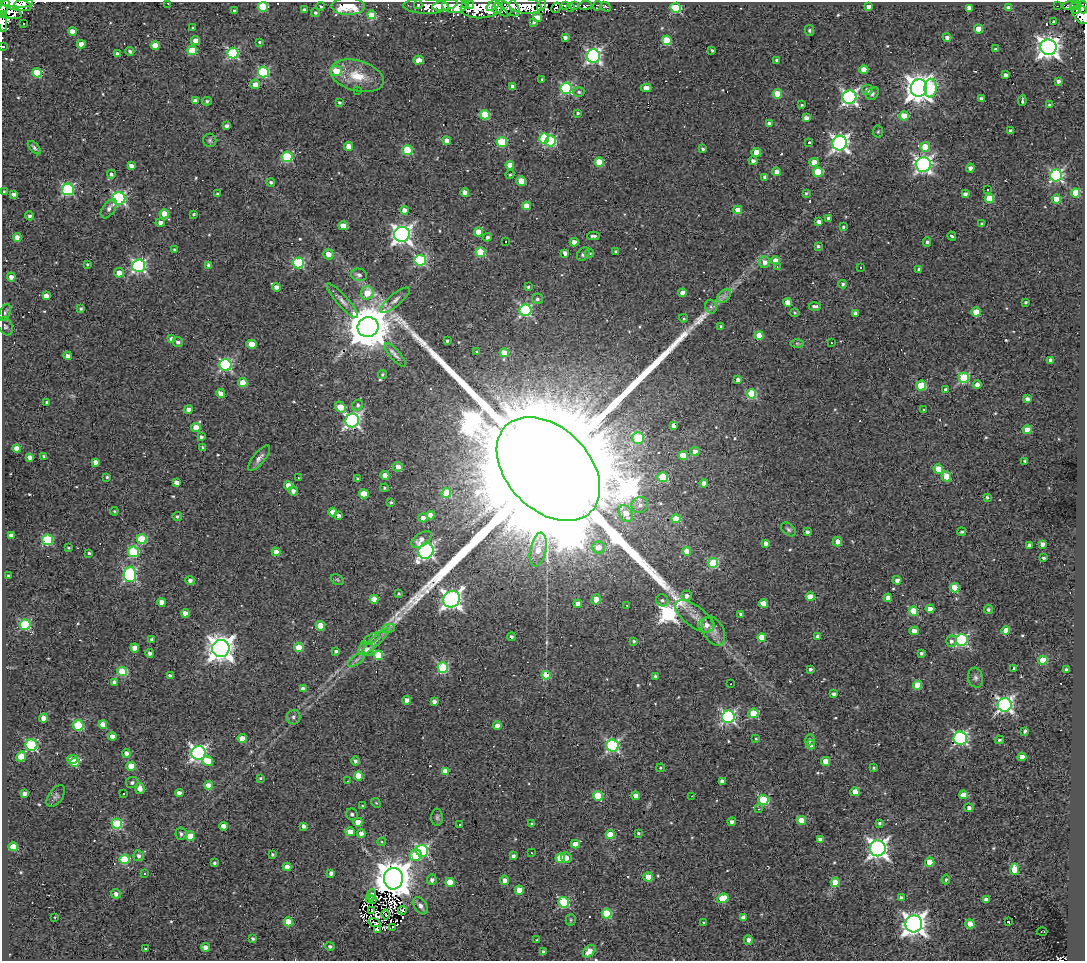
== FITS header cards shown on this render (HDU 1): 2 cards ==
NAXIS1  =                 1083
NAXIS2  =                  959

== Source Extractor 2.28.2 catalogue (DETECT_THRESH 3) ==
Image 1083 x 959 px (HDU 1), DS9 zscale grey, 1 PNG px = 1 image px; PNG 1087 x 963 px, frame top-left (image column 1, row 959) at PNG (2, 2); each listed source drawn as its Kron ellipse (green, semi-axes under 4 px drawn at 4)
Background 0.681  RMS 0.42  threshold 1.25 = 3 sigma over >= 5 px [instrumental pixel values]
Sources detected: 589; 5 with non-positive FLUX_AUTO (blend fragments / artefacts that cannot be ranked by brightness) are neither listed nor drawn; of the other 584, the 500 brightest by FLUX_AUTO listed and drawn (84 fainter detections omitted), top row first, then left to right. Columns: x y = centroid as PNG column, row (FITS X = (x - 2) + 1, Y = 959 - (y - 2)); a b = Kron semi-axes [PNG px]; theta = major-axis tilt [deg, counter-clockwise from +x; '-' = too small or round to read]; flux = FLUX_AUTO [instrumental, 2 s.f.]
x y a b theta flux
24 3 9 4 10 1.3e+03
168 3 3 2 - 1.5e+02
16 4 16 6 -12 1.3e+03
418 5 4 3 - 7.2e+01
445 5 13 5 11 1.1e+03
455 5 12 8 -2 3.6e+03
466 5 4 2 - 3.8e+02
470 5 4 3 - 4.8e+02
493 5 8 4 39 5.8e+02
541 5 5 3 - 7.8e+01
565 5 4 3 - 3.5e+02
586 5 6 3 9 4.2e+01
1070 5 7 3 6 2.2e+02
1076 5 5 3 - 2.3e+02
321 6 4 3 - 3.6e+01
348 6 17 8 0 1.1e+03
426 6 22 7 -1 6.3e+02
511 6 11 7 -51 1.5e+03
525 6 16 8 -7 3.0e+03
575 6 3 3 - 7.0e+01
597 6 5 3 - 3.1e+01
869 6 4 4 - 1.6e+02
1057 6 2 2 - 4.1e+01
4 7 8 4 61 1.2e+03
263 7 5 5 - 1.3e+03
482 7 21 11 7 2.0e+03
571 7 4 3 - 6.2e+01
605 7 6 4 -43 8.2e+01
1083 7 6 5 - 5.4e+02
497 8 6 4 -89 3.3e+02
503 8 9 6 -46 1.7e+02
556 8 5 3 - 6.7e+01
676 8 5 5 - 2.0e+03
969 8 4 4 - 2.1e+02
1009 8 4 4 - 2.0e+02
304 10 4 3 - 7.8e+01
1077 10 3 3 - 2.5e+02
234 11 3 3 - 6.5e+01
10 12 12 6 -17 6.2e+02
315 13 4 4 - 6.4e+01
1080 13 12 7 -56 1.9e+03
2 15 3 2 - 1.7e+02
372 15 4 4 - 1.3e+03
537 18 4 4 - 2.8e+02
2 22 10 4 -81 6.8e+02
534 22 4 3 - 5.7e+01
1053 22 4 3 - 8.1e+02
24 23 3 3 - 3.6e+01
193 28 3 2 - 3.0e+01
978 29 4 4 - 4.3e+02
72 31 4 4 - 2.6e+02
809 31 5 4 - 4.6e+01
565 37 4 3 - 1.1e+02
947 37 4 4 - 1.0e+02
667 40 5 4 - 9.5e+02
195 41 5 4 - 2.0e+02
260 42 3 3 - 3.5e+01
81 44 4 4 - 2.1e+02
155 45 4 4 - 4.4e+02
3 46 3 3 - 4.2e+01
1048 47 8 8 - 1.9e+04
995 49 4 3 - 4.2e+01
192 50 5 4 - 9.1e+02
712 50 3 3 - 4.3e+01
130 51 4 4 - 6.3e+01
233 53 5 5 - 3.1e+03
117 54 4 3 - 8.9e+01
593 56 7 6 - 7.1e+03
419 60 5 4 - 2.5e+02
777 60 4 3 - 5.7e+01
864 70 4 4 - 4.7e+02
336 71 6 5 - 6.5e+02
263 72 5 5 - 2.6e+03
37 73 5 5 - 9.3e+02
1005 75 4 4 - 1.1e+02
357 76 27 15 -16 7.6e+02
542 79 3 3 - 3.0e+01
1058 81 4 4 - 8.6e+01
255 84 5 4 - 2.4e+02
513 87 4 4 - 1.6e+02
566 88 6 5 - 3.1e+03
646 88 5 4 - 1.7e+02
919 88 8 8 - 3.5e+04
930 88 9 6 88 1.3e+03
358 90 3 2 - 3.0e+01
867 90 5 5 - 1.4e+02
579 92 6 5 - 5.1e+01
872 93 7 5 46 7.6e+01
777 94 5 4 - 6.3e+02
849 97 7 7 - 7.9e+03
981 99 4 4 - 8.5e+01
195 101 4 4 - 1.6e+02
207 101 5 4 - 5.4e+01
1022 101 5 2 - 4.1e+01
339 102 3 3 - 4.3e+01
802 105 3 3 - 3.6e+01
1049 105 3 3 - 3.5e+01
578 113 3 3 - 3.5e+01
485 115 5 4 - 1.1e+03
904 116 5 4 - 4.5e+02
806 118 4 4 - 1.3e+02
769 123 4 3 - 8.2e+01
226 126 4 4 - 8.2e+01
1010 131 4 3 - 7.7e+01
878 132 6 5 - 4.1e+01
544 138 5 5 - 1.7e+03
210 140 7 6 - 6.0e+01
447 140 4 4 - 1.9e+02
551 141 5 5 - 2.1e+03
502 142 5 5 - 1.6e+03
809 142 3 3 - 4.9e+01
840 143 7 7 - 1.0e+04
348 146 4 4 - 3.8e+02
925 147 5 4 - 7.7e+02
34 148 8 4 -46 7.5e+01
703 149 3 3 - 5.4e+01
407 150 5 5 - 1.4e+03
756 152 5 4 - 4.4e+02
287 157 5 5 - 1.8e+03
753 161 4 4 - 1.1e+02
599 162 5 4 - 8.5e+02
814 162 5 4 - 3.4e+02
923 164 7 7 - 8.5e+03
510 165 4 4 - 2.4e+02
131 166 4 4 - 1.7e+02
970 168 4 4 - 1.3e+02
776 172 4 4 - 2.3e+02
818 172 5 5 - 1.1e+03
111 174 4 4 - 7.0e+01
510 175 5 3 - 4.1e+01
1056 175 6 6 - 4.3e+03
765 177 4 4 - 9.6e+01
521 181 5 4 - 6.5e+02
271 182 4 4 - 4.8e+01
68 189 6 6 - 3.3e+03
988 190 3 3 - 2.0e+02
4 191 3 2 - 4.0e+01
465 192 4 4 - 1.8e+02
806 193 3 3 - 3.3e+01
1076 193 4 4 - 9.6e+02
14 194 4 3 - 1.2e+02
217 194 3 3 - 4.7e+01
965 194 4 4 - 1.3e+02
119 198 6 6 - 4.4e+03
989 199 5 4 - 8.2e+02
1056 199 4 4 - 5.2e+02
527 206 4 4 - 3.5e+02
109 209 11 6 54 1.3e+02
404 210 4 4 - 2.0e+02
738 210 4 4 - 4.1e+02
164 214 4 4 - 7.4e+02
194 214 3 3 - 4.9e+01
29 216 4 4 - 7.8e+01
828 218 4 3 - 5.5e+01
160 222 5 4 - 1.1e+02
819 222 4 4 - 1.4e+02
982 224 4 4 - 7.4e+01
343 226 4 4 - 4.5e+02
843 227 4 3 - 3.9e+01
479 232 4 4 - 5.5e+02
402 234 8 7 - 1.3e+04
593 236 6 3 -2 7.1e+01
952 236 4 3 - 6.9e+01
17 237 4 4 - 1.8e+02
487 237 4 4 - 8.2e+01
505 241 3 2 - 4.1e+01
574 242 4 4 - 2.0e+02
927 242 5 4 - 5.8e+01
818 246 4 3 - 4.7e+01
174 250 3 3 - 3.0e+01
616 251 3 3 - 3.7e+01
480 252 5 4 - 1.1e+03
565 253 4 4 - 1.2e+02
589 253 5 4 - 4.6e+01
328 254 5 5 - 2.6e+02
583 254 7 5 52 7.7e+01
420 260 5 5 - 2.8e+03
775 261 4 4 - 3.2e+02
765 262 6 5 - 1.5e+02
298 263 5 5 - 2.5e+03
87 264 3 3 - 3.2e+01
209 265 4 3 - 1.1e+02
139 266 6 6 - 5.1e+03
777 267 4 3 - 3.2e+01
861 268 3 2 - 1.1e+02
919 269 4 3 - 5.6e+01
119 273 5 5 - 2.4e+02
359 275 8 6 -12 1.1e+02
11 277 4 4 - 1.6e+02
843 284 4 4 - 5.9e+01
276 287 4 4 - 1.3e+02
528 287 3 3 - 4.0e+01
367 293 7 6 - 5.2e+02
682 293 4 4 - 2.2e+02
46 296 4 4 - 1.5e+02
724 296 8 5 45 9.6e+01
537 299 5 5 - 7.4e+01
395 300 18 6 40 1.5e+02
342 301 23 5 -48 1.8e+02
788 302 4 4 - 3.5e+02
1026 302 3 3 - 3.4e+01
815 306 6 3 -1 7.4e+01
711 307 7 5 -75 8.2e+01
81 309 3 3 - 5.0e+01
525 310 6 6 - 3.7e+03
5 312 9 5 60 7.1e+01
976 312 4 4 - 7.6e+02
795 313 4 4 - 3.3e+01
855 313 4 3 - 9.7e+01
683 318 4 3 - 2.9e+01
5 326 9 6 -63 7.4e+01
721 326 4 4 - 5.0e+01
368 327 10 10 - 1.3e+05
759 335 4 4 - 4.6e+02
172 339 4 4 - 1.9e+02
447 341 3 3 - 4.4e+01
178 342 5 4 - 7.7e+01
797 343 7 4 -1 4.4e+01
831 343 3 2 - 5.0e+01
252 344 5 4 - 4.5e+02
477 352 4 4 - 3.9e+01
504 353 4 4 - 5.5e+02
395 355 15 5 -49 1.1e+02
68 356 4 3 - 1.4e+02
1051 360 4 4 - 1.3e+02
226 365 6 6 - 3.9e+03
383 374 4 4 - 4.0e+01
964 378 5 5 - 2.0e+03
738 380 4 3 - 1.5e+02
243 383 4 4 - 5.4e+02
977 385 4 4 - 1.7e+02
921 386 5 5 - 1.4e+03
946 389 3 3 - 7.9e+01
221 394 4 4 - 2.4e+02
751 394 5 5 - 1.3e+03
1027 399 4 4 - 1.3e+02
47 402 3 3 - 4.4e+01
358 405 6 5 - 6.3e+01
340 407 6 5 - 6.7e+02
189 409 4 4 - 1.4e+02
924 410 4 3 - 3.6e+01
352 420 7 6 - 7.5e+03
674 426 4 3 - 1.2e+02
196 427 5 4 - 3.8e+02
1027 430 4 4 - 5.3e+02
201 437 4 4 - 6.1e+01
638 438 6 6 - 1.8e+03
203 447 3 3 - 4.9e+01
17 449 4 4 - 2.8e+02
695 451 5 4 - 1.3e+02
683 455 5 4 - 4.2e+02
44 456 4 3 - 4.4e+01
30 457 4 4 - 1.5e+02
259 458 16 6 51 1.4e+02
1025 461 3 3 - 5.0e+01
95 462 4 4 - 1.3e+02
398 467 5 4 - 1.8e+02
548 469 60 41 -45 2.6e+06
938 469 5 4 - 6.7e+02
385 475 4 4 - 2.6e+02
946 476 5 4 - 6.7e+02
107 477 3 3 - 3.7e+01
663 477 5 5 - 1.2e+03
298 478 3 3 - 3.2e+01
357 478 3 3 - 3.7e+01
176 482 4 4 - 1.3e+02
704 483 4 4 - 1.4e+02
288 485 4 4 - 2.7e+02
385 488 4 4 - 4.0e+01
293 491 5 4 - 1.5e+02
446 493 5 4 - 7.0e+02
364 494 5 4 - 6.3e+02
987 497 3 3 - 5.2e+01
391 502 3 3 - 3.9e+01
640 505 8 8 - 1.4e+02
114 511 4 4 - 3.3e+01
333 512 4 4 - 2.0e+02
626 514 9 6 -63 4.2e+02
430 515 4 4 - 2.1e+02
339 516 4 3 - 9.7e+01
177 517 4 4 - 4.5e+01
423 518 4 4 - 1.5e+02
676 519 4 4 - 8.8e+02
788 529 8 5 -39 7.0e+01
807 532 4 3 - 8.0e+01
962 532 4 4 - 4.8e+01
11 535 4 4 - 1.3e+02
142 539 5 5 - 1.2e+03
421 539 11 6 35 1.9e+02
48 540 5 5 - 2.0e+03
837 541 5 4 - 1.7e+02
766 543 4 4 - 1.2e+02
1042 544 4 3 - 1.2e+02
1030 545 3 3 - 8.9e+01
598 547 6 6 - 3.5e+02
68 548 3 3 - 3.7e+01
538 549 17 8 78 3.5e+02
426 551 8 7 - 7.8e+03
687 551 4 4 - 5.0e+02
133 552 5 5 - 1.7e+03
276 552 4 4 - 2.5e+02
89 553 3 3 - 4.5e+01
1043 558 3 3 - 5.4e+01
713 563 5 5 - 1.7e+03
130 574 8 6 87 4.2e+03
9 576 4 3 - 7.2e+01
337 580 7 5 -31 4.0e+01
897 580 4 4 - 1.2e+02
190 581 5 4 - 9.1e+01
955 588 5 4 - 9.0e+02
398 593 3 3 - 3.6e+01
687 596 5 5 - 1.1e+02
810 597 4 4 - 5.3e+02
888 598 4 4 - 2.1e+02
374 599 4 4 - 3.7e+02
452 599 8 7 - 1.3e+04
596 599 5 4 - 4.5e+02
662 600 6 5 - 6.8e+01
162 602 4 4 - 2.7e+02
578 604 4 4 - 2.5e+02
763 604 4 4 - 3.9e+02
627 605 3 2 - 3.1e+01
930 609 4 4 - 2.8e+02
988 610 4 4 - 7.2e+01
913 611 4 4 - 9.7e+02
185 613 4 4 - 1.8e+02
741 615 4 3 - 8.2e+01
694 616 23 10 -37 3.7e+02
25 625 5 5 - 2.2e+03
706 625 8 7 - 1.8e+02
320 626 5 4 - 7.4e+02
388 629 7 4 19 6.4e+01
1006 630 4 4 - 4.0e+02
713 631 16 10 -62 2.5e+02
914 631 4 4 - 1.9e+02
818 636 4 3 - 1.1e+02
511 637 4 3 - 5.6e+01
762 638 4 4 - 7.3e+02
151 639 4 4 - 4.1e+01
371 639 9 4 30 8.6e+01
962 640 6 6 - 3.7e+03
376 641 18 4 44 1.6e+02
634 641 4 3 - 4.3e+01
951 641 6 5 - 9.7e+01
299 647 5 4 - 7.4e+02
135 648 4 4 - 2.9e+02
221 648 9 8 - 3.0e+04
366 649 7 7 - 1.8e+02
336 651 4 3 - 6.8e+01
150 653 4 4 - 9.1e+01
921 653 3 3 - 6.8e+01
378 655 5 4 - 1.2e+03
356 660 10 4 36 8.6e+01
1043 660 5 4 - 1.0e+03
443 668 5 5 - 2.1e+03
1014 668 3 3 - 5.6e+01
810 669 3 3 - 5.8e+01
1066 670 3 3 - 5.5e+01
122 672 5 4 - 1.3e+03
546 675 4 4 - 7.1e+02
170 676 4 3 - 9.0e+01
655 676 3 3 - 4.5e+01
975 678 10 7 -78 1.0e+02
114 682 4 4 - 1.2e+02
731 684 3 2 - 5.7e+01
917 685 4 4 - 7.0e+02
303 689 4 4 - 1.4e+02
834 694 4 3 - 1.0e+02
407 700 4 4 - 1.8e+02
434 702 4 4 - 1.2e+02
1005 705 7 6 - 8.9e+03
753 713 5 5 - 1.2e+03
294 717 7 7 - 9.6e+01
728 717 6 6 - 5.2e+03
43 718 4 4 - 3.1e+02
78 725 5 5 - 1.6e+03
103 725 4 4 - 3.9e+02
497 726 4 4 - 2.1e+02
1025 731 4 3 - 5.7e+01
112 736 4 4 - 1.9e+02
242 738 4 4 - 3.6e+02
960 738 7 6 - 5.4e+03
756 739 4 3 - 3.0e+01
810 740 5 5 - 8.6e+01
999 740 4 3 - 4.6e+01
31 745 6 5 - 2.9e+03
811 745 5 4 - 1.7e+02
612 746 6 6 - 4.2e+03
126 753 4 4 - 1.2e+02
198 753 7 7 - 8.5e+03
21 757 5 4 - 5.1e+02
1022 757 4 4 - 3.2e+02
73 759 5 4 - 3.5e+02
208 761 6 5 - 6.9e+02
355 761 4 4 - 6.9e+01
826 761 4 4 - 3.4e+02
75 762 5 4 - 4.4e+02
131 766 4 4 - 6.3e+02
661 768 4 3 - 3.3e+01
874 768 3 3 - 3.9e+01
445 771 4 4 - 2.6e+02
358 776 4 4 - 5.6e+02
260 778 3 3 - 3.5e+01
347 781 3 2 - 3.5e+01
722 781 4 4 - 1.3e+02
132 783 6 5 - 7.6e+01
208 785 4 4 - 3.5e+02
140 788 6 5 - 1.7e+02
855 792 4 4 - 3.8e+02
123 793 3 3 - 9.7e+01
179 793 4 4 - 1.8e+02
24 794 4 3 - 1.1e+02
963 795 4 4 - 5.9e+02
56 796 12 7 55 8.9e+01
598 796 5 4 - 1.1e+03
635 796 4 4 - 2.3e+02
692 796 3 2 - 6.5e+01
763 800 5 5 - 2.1e+03
376 803 5 4 - 3.1e+01
362 806 3 2 - 3.0e+01
969 808 4 4 - 9.6e+01
759 809 4 4 - 4.4e+01
352 814 6 5 - 5.7e+01
437 817 9 5 -89 6.0e+01
801 820 4 4 - 5.3e+02
358 822 4 4 - 3.9e+02
732 822 4 4 - 1.0e+02
879 823 3 3 - 5.2e+01
117 824 5 5 - 2.3e+03
532 824 3 3 - 4.1e+01
459 825 3 3 - 5.0e+02
223 826 4 4 - 2.6e+02
303 826 4 3 - 8.9e+01
350 832 5 4 - 2.9e+02
361 833 4 4 - 1.6e+02
638 833 3 3 - 3.9e+01
181 834 6 5 - 7.7e+01
610 835 4 4 - 7.0e+02
190 836 4 4 - 5.6e+02
820 839 4 4 - 1.4e+02
382 842 4 4 - 3.5e+01
575 844 4 4 - 4.0e+02
13 847 4 4 - 5.5e+02
878 848 8 8 - 1.4e+04
422 851 6 6 - 3.7e+03
531 853 3 2 - 3.7e+01
272 854 3 3 - 4.5e+01
416 855 6 5 - 1.1e+03
139 856 5 5 - 9.4e+01
513 856 4 4 - 8.7e+01
560 858 5 5 - 8.7e+02
566 858 5 5 - 1.7e+02
125 859 5 4 - 1.3e+03
930 862 4 4 - 6.9e+02
214 863 3 3 - 5.0e+01
287 867 4 4 - 2.6e+02
1014 869 6 4 84 7.8e+02
331 873 4 4 - 1.0e+02
145 874 3 3 - 6.0e+01
648 877 4 4 - 5.4e+02
393 879 11 9 84 9.4e+04
432 880 5 5 - 9.5e+01
504 880 4 4 - 1.5e+02
946 880 5 4 - 5.1e+01
450 882 4 4 - 5.7e+02
835 882 4 4 - 7.3e+02
519 890 4 4 - 4.6e+02
116 894 5 4 - 9.6e+01
372 895 6 2 72 5.4e+01
369 898 4 3 - 3.7e+01
723 898 6 4 20 7.9e+02
901 898 4 4 - 1.0e+02
986 899 4 3 - 1.0e+02
373 900 4 2 - 3.2e+01
564 902 5 5 - 2.1e+03
420 906 9 6 -58 1.3e+02
402 910 4 3 - 2.9e+01
372 911 3 2 - 4.3e+01
386 914 5 2 - 3.9e+01
607 914 5 5 - 1.4e+03
55 917 3 2 - 5.3e+01
743 918 4 4 - 1.8e+02
571 920 5 5 - 4.0e+01
288 922 4 4 - 5.3e+02
1009 922 3 3 - 8.4e+01
375 923 6 2 -19 4.4e+01
703 923 3 3 - 3.4e+01
914 924 8 8 - 2.2e+04
970 924 4 4 - 6.6e+02
393 927 4 2 - 7.2e+01
377 929 3 3 - 6.2e+01
1042 932 5 2 - 4.0e+01
252 939 3 3 - 5.9e+01
537 940 3 3 - 3.4e+01
748 940 5 4 - 1.2e+02
330 946 5 4 - 5.6e+01
205 947 4 4 - 1.5e+02
146 949 3 3 - 4.0e+01
589 951 7 5 44 3.5e+02
543 952 4 4 - 6.9e+01
At the frame edge (FLAGS 8, measured only in part): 10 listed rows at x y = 24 3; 168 3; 16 4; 4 7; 1083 7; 1080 13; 2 15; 2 22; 3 46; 4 191
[84 fainter detections neither listed nor drawn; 5 non-positive-flux detections neither listed nor drawn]